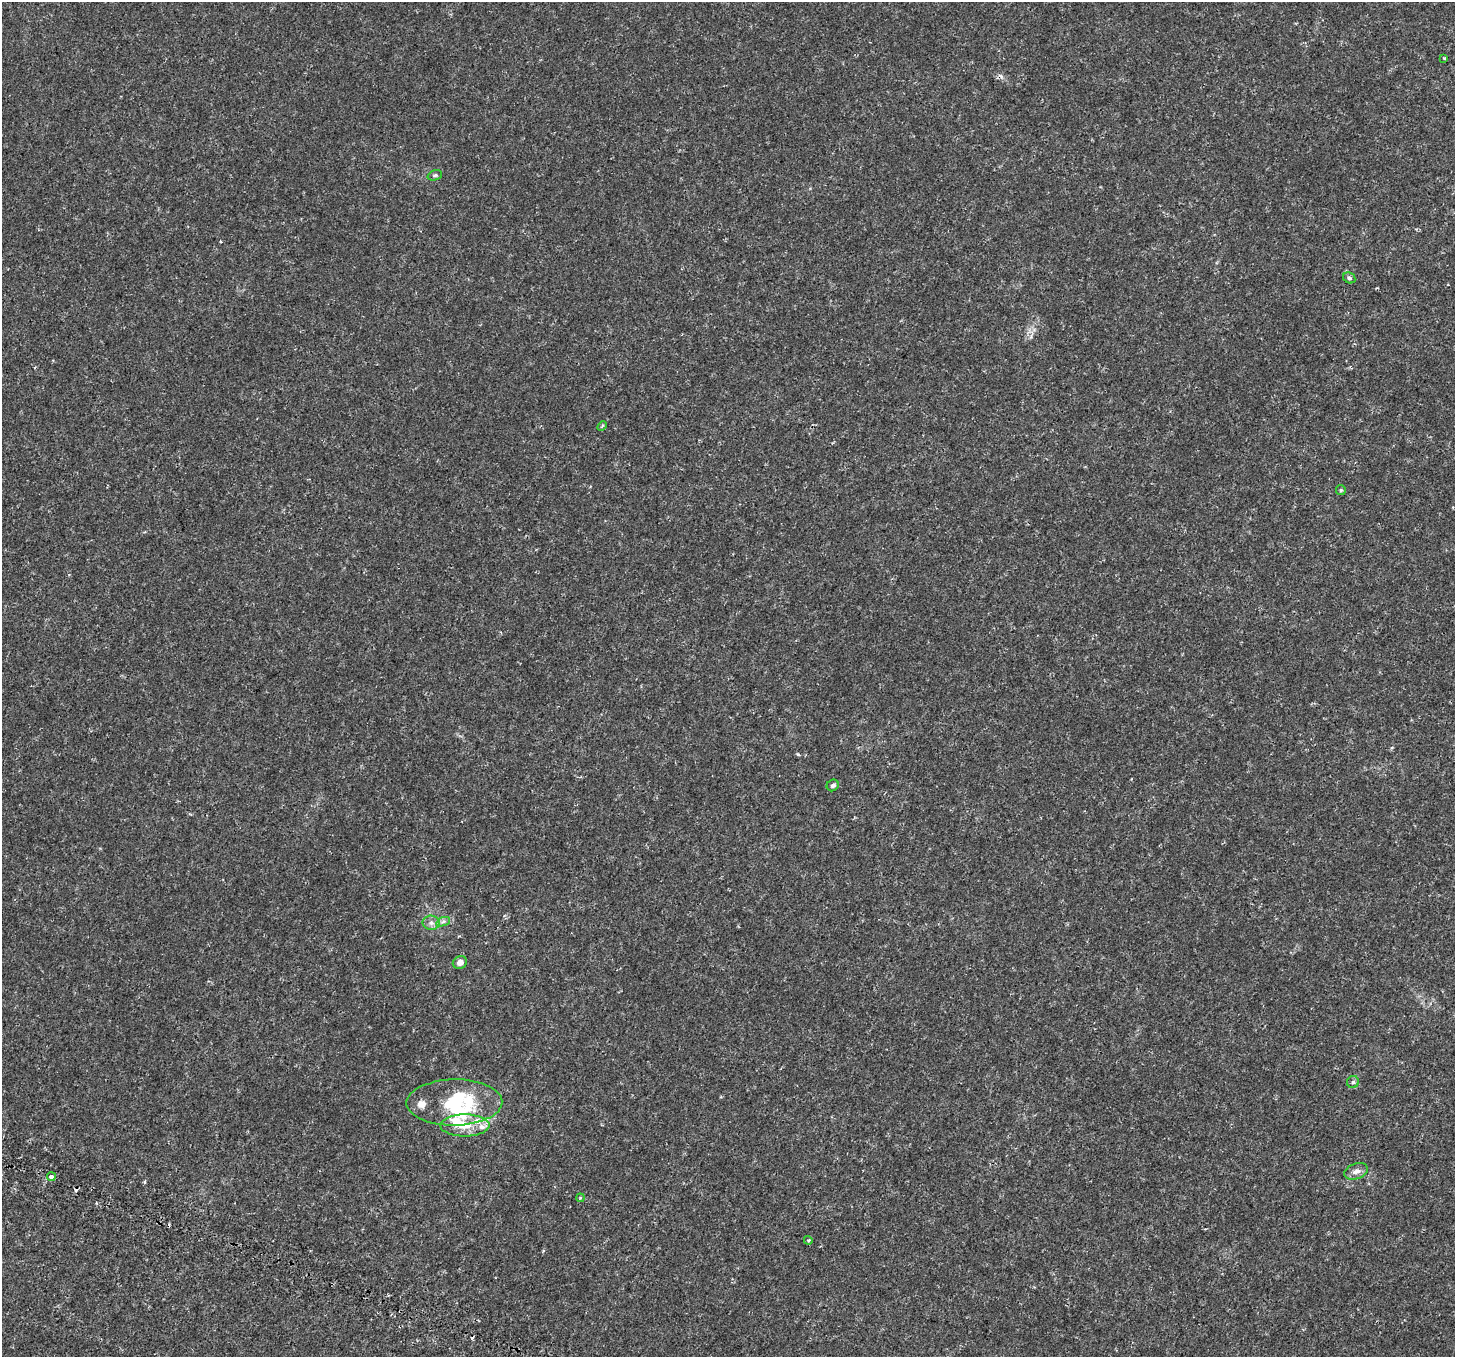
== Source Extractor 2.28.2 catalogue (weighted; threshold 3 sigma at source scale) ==
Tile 7 of 4 x 4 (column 3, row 2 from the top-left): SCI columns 3091-4543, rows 3177-4531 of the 6180 x 6285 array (HDU 1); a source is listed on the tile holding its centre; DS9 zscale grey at full resolution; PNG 1457 x 1359 px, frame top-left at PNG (2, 2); each listed source drawn as its Kron ellipse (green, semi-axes under 4 px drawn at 4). Shown black and unused: <1% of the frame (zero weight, under 2 of 4 exposures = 6% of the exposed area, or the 3 px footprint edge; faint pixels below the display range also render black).
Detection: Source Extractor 2.28.2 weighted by HDU 2 'WHT'; one run over the whole footprint, this tile lists its part. Background 2.35e-04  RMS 0.0011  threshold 0.00486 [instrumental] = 3 sigma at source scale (4.5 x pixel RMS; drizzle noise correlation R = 1.50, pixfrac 1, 0.0396/0.0396 arcsec/px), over >= 5 px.
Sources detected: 26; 1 inside a brighter object's white glare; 3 cosmic-ray / hot-pixel residue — neither listed nor drawn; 6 inside a brighter listed object's ellipse — not listed separately; the other 16 listed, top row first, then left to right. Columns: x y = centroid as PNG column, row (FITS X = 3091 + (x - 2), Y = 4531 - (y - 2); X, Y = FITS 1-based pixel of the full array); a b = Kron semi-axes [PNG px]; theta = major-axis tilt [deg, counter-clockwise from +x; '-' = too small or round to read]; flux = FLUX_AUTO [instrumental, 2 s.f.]
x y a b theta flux
1444 58 3 3 - 0.094
435 175 7 5 19 0.15
1349 278 6 5 - 0.19
602 426 5 3 - 0.11
1341 490 5 5 - 0.097
833 785 6 5 - 0.19
443 922 7 4 20 0.21
431 923 8 7 - 0.35
460 963 7 6 - 0.4
1353 1082 6 6 - 0.17
454 1102 48 23 1 6.2
465 1125 24 11 1 1.5
1356 1171 12 7 20 0.48
51 1177 4 3 - 1.1
580 1198 4 3 - 0.1
808 1240 4 3 - 0.092